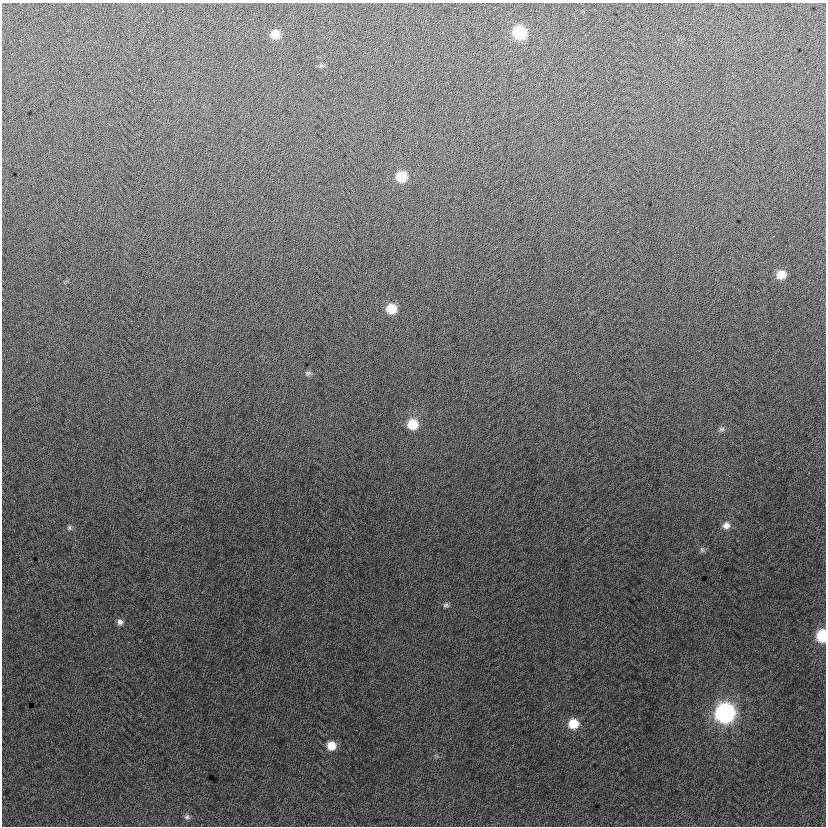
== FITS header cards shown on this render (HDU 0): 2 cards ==
NAXIS1  =                  824
NAXIS2  =                  824

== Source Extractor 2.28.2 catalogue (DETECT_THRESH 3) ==
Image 824 x 824 px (HDU 0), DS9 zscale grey, 1 PNG px = 1 image px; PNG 828 x 828 px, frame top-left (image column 1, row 824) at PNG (2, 3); no overlay
Background -2.13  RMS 13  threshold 38.7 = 3 sigma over >= 5 px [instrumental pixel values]
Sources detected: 18; all 18 listed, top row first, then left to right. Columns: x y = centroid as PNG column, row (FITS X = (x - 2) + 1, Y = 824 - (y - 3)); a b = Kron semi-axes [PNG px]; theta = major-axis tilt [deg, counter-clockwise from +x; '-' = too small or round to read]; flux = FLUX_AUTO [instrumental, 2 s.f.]
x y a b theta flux
519 33 9 9 - 60000
275 34 8 8 - 12000
401 177 9 9 - 26000
781 275 8 7 - 13000
391 309 9 8 - 19000
308 373 9 6 9 2200
412 424 10 10 - 20000
722 429 8 6 1 2300
726 525 9 9 - 5700
69 528 7 6 - 1800
702 550 8 6 -74 2100
446 605 7 6 - 2000
120 622 7 7 - 3300
822 636 9 7 86 45000
725 713 11 10 - 270000
573 724 9 9 - 19000
331 746 9 9 - 12000
187 817 8 6 3 2300
At the frame edge (FLAGS 8, measured only in part): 1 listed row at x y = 822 636